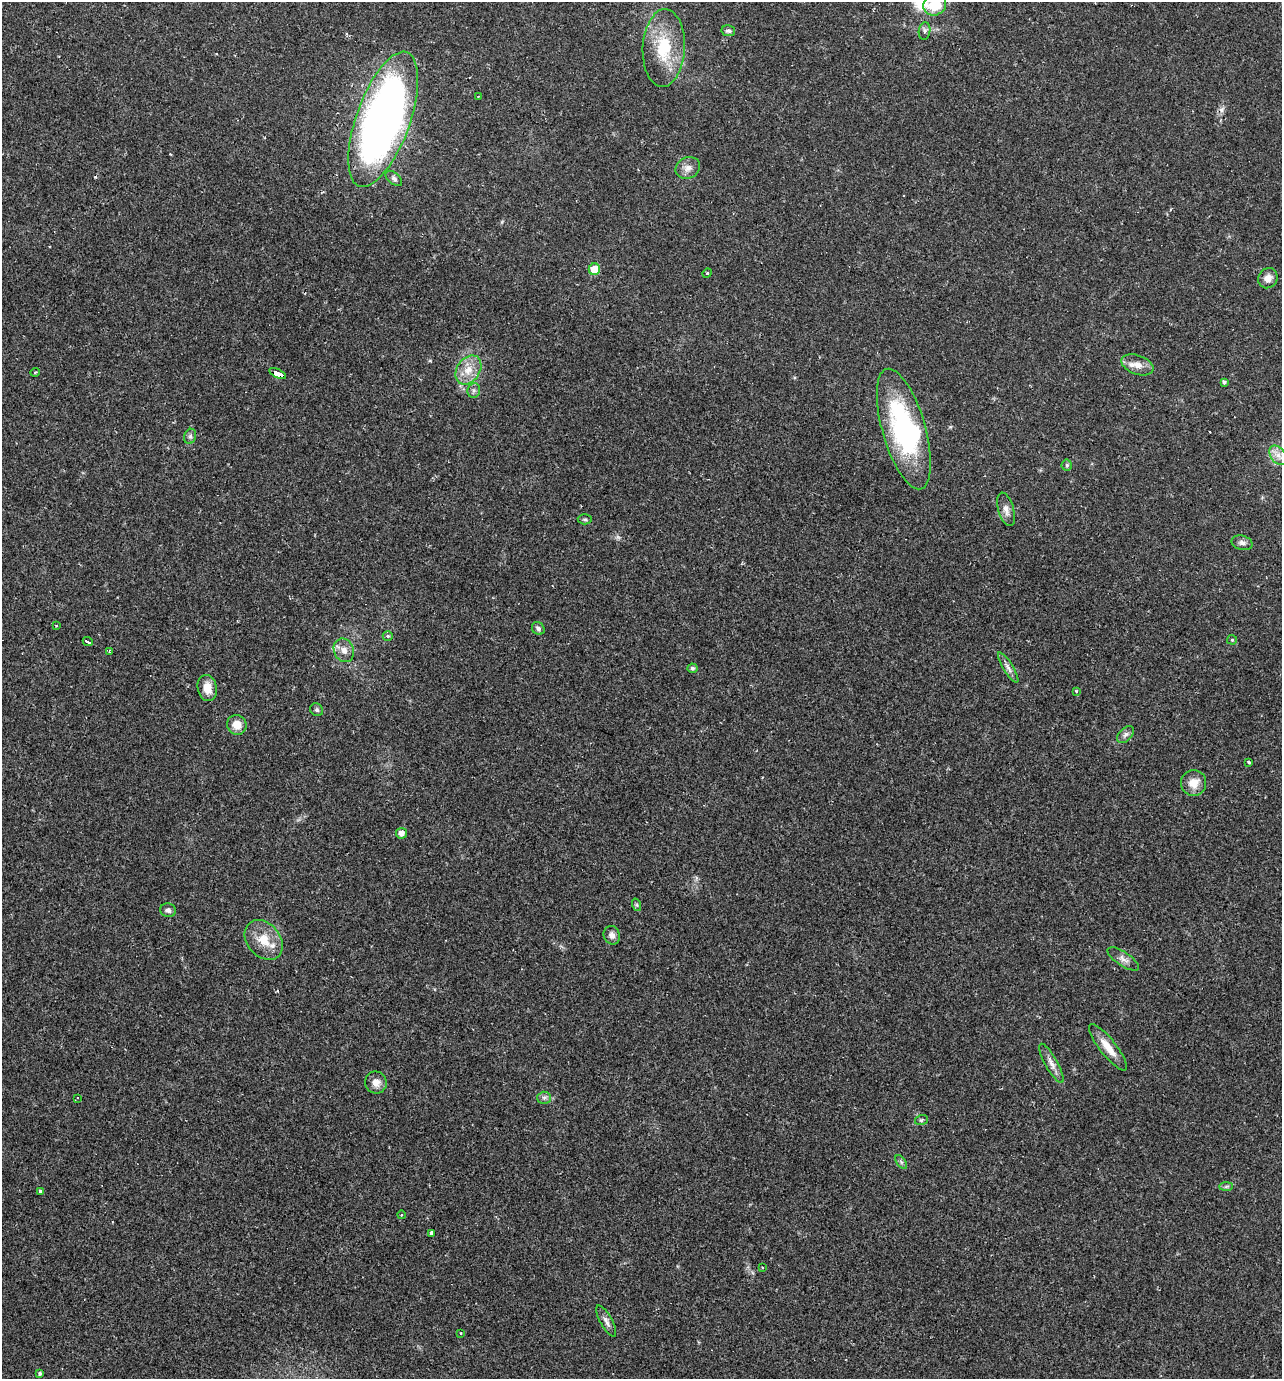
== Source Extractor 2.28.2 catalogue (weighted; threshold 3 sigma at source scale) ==
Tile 11 of 4 x 4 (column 3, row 3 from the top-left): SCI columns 2829-4108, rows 1378-2754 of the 5523 x 5509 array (HDU 1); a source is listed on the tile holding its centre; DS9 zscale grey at full resolution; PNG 1284 x 1381 px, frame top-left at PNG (2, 2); each listed source drawn as its Kron ellipse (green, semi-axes under 4 px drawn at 4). Shown black and unused: <1% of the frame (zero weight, under 2 of 3 exposures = <1% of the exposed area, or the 3 px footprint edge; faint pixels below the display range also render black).
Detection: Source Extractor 2.28.2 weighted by HDU 2 'WHT'; one run over the whole footprint, this tile lists its part. Background 0.0291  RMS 0.0039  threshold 0.0177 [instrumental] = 3 sigma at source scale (4.5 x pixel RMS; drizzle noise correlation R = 1.50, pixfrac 1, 0.05/0.05 arcsec/px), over >= 5 px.
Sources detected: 67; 1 too faint to see at this stretch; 1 inside a brighter object's white glare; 3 cosmic-ray / hot-pixel residue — neither listed nor drawn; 1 inside a brighter listed object's ellipse — not listed separately; the other 61 listed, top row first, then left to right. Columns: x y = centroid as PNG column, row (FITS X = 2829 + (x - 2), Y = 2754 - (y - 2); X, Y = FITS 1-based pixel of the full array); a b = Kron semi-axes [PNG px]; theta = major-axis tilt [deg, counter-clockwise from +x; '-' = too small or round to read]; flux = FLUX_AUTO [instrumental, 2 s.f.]
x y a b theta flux
935 5 11 10 - 12
728 31 7 5 -11 1
925 31 9 6 81 1.2
664 48 39 21 87 19
478 96 3 2 - 0.42
383 119 71 27 70 270
688 168 12 10 25 2.9
394 178 10 5 -40 1
594 269 6 5 - 8
707 273 5 4 - 0.45
1268 278 10 9 - 2.7
1137 365 17 9 -20 3.7
468 370 16 11 56 5.8
35 372 4 3 - 0.34
278 373 9 4 -25 96
1224 382 4 3 - 1.3
474 390 7 6 - 1.1
904 429 62 21 -74 57
190 436 8 6 70 1
1278 455 11 7 -51 2.6
1067 465 5 5 - 0.65
1006 509 17 8 -74 2.6
585 519 7 5 -3 0.67
1242 543 10 7 -15 1.4
56 626 3 3 - 1
538 628 7 6 - 1.4
388 636 5 4 - 0.82
1232 640 5 5 - 0.48
88 642 5 3 - 5
344 650 12 10 -67 3.1
110 652 3 3 - 0.98
692 668 5 5 - 0.85
1008 668 17 5 -58 1.9
207 688 13 9 -79 5.1
1076 691 4 3 - 0.56
317 710 7 6 - 0.84
237 725 10 9 - 4.8
1126 734 10 6 45 1.5
1249 762 3 3 - 0.78
1194 783 13 12 - 5
401 833 5 5 - 2.1
637 905 6 4 -71 0.58
168 910 8 7 - 1.3
612 935 9 8 - 2
264 940 22 16 -49 8.3
1123 959 18 7 -34 2.3
1108 1047 29 8 -51 5.9
1051 1063 22 6 -60 2.9
376 1083 11 10 - 3.1
77 1098 4 3 - 1.6
544 1098 6 6 - 1
921 1120 6 5 - 0.66
901 1162 8 4 -53 0.73
1226 1186 7 4 1 0.71
40 1191 3 3 - 0.71
401 1215 4 3 - 0.35
431 1233 4 3 - 2.1
762 1268 3 2 - 0.39
606 1321 17 6 -61 2.1
461 1333 3 3 - 0.43
40 1373 4 3 - 0.65
Overlapping masked pixels (flux is a lower limit): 1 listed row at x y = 278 373
Isophote crosses this tile's border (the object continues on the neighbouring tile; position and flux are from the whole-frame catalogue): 1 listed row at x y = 935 5